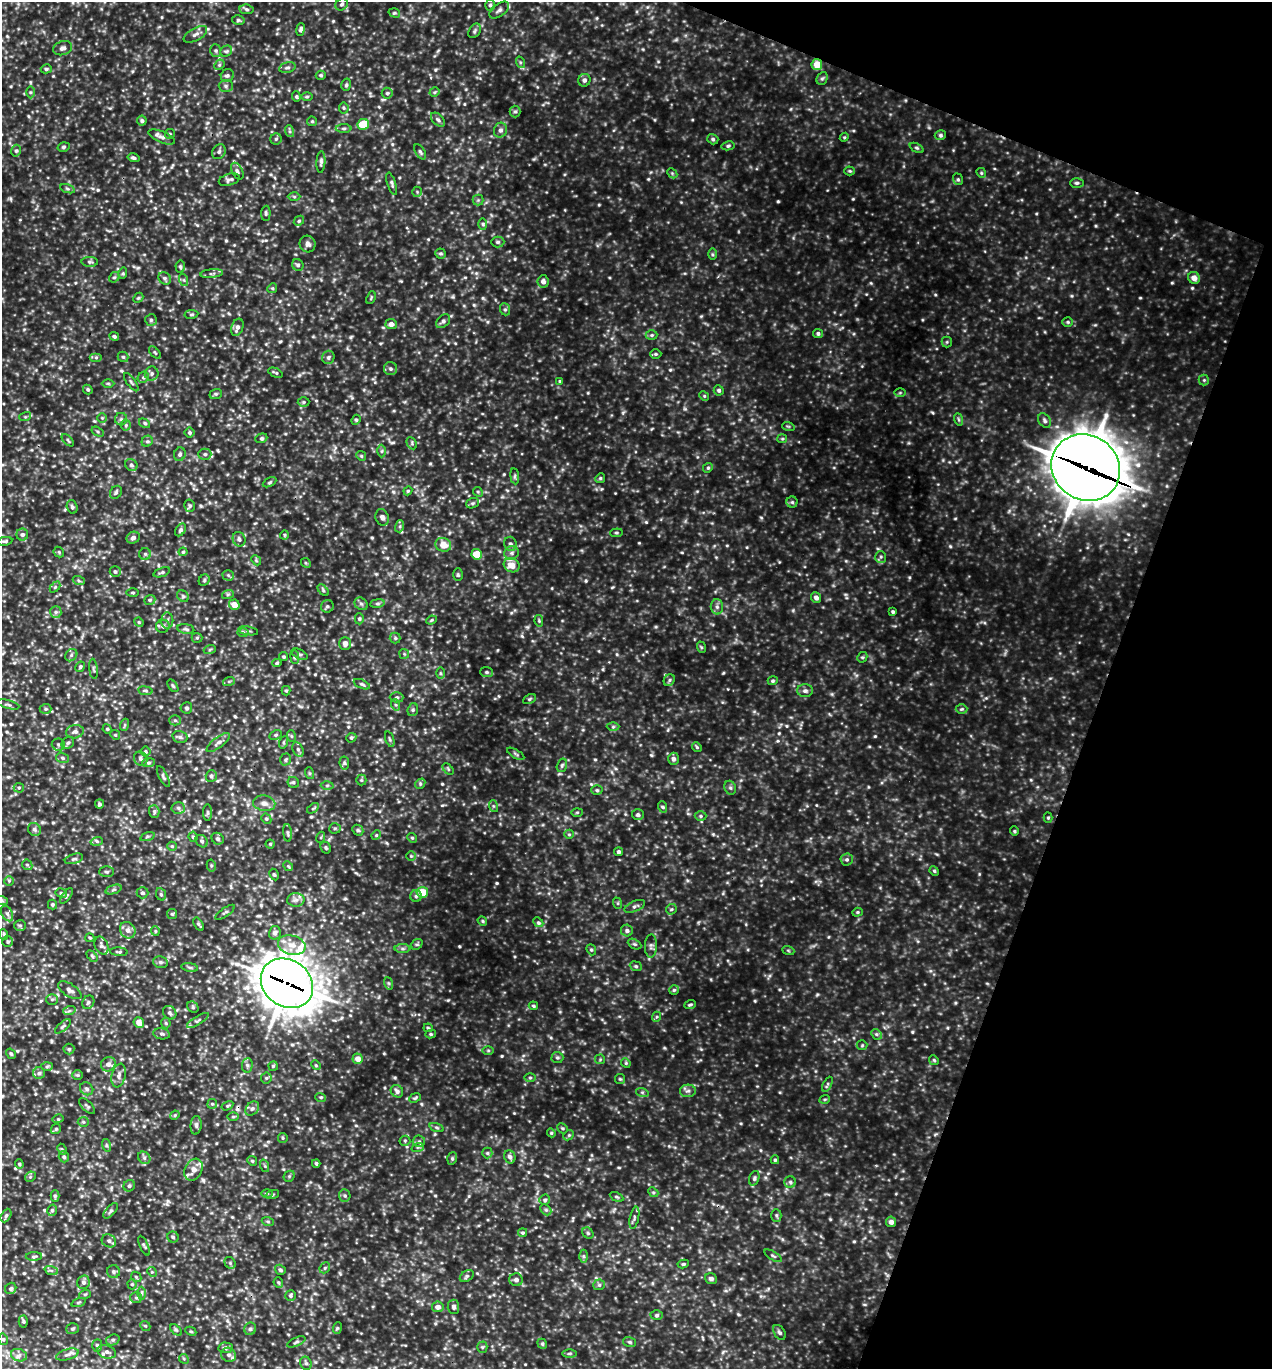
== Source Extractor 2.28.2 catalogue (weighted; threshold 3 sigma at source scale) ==
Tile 8 of 4 x 4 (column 4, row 2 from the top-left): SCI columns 4103-5372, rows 2762-4128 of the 5510 x 5499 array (HDU 1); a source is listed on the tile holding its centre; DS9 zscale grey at full resolution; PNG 1274 x 1371 px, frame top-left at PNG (2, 2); each listed source drawn as its Kron ellipse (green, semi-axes under 4 px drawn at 4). Shown black and unused: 18% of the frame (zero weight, under 3 of 5 exposures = <1% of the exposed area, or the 3 px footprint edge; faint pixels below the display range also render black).
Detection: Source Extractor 2.28.2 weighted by HDU 2 'WHT'; one run over the whole footprint, this tile lists its part. Background 0.202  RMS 0.043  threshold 0.196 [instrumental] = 3 sigma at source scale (4.5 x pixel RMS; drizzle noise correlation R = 1.50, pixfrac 1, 0.05/0.05 arcsec/px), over >= 5 px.
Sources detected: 680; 1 cosmic-ray / hot-pixel residue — neither listed nor drawn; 9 inside a brighter listed object's ellipse — not listed separately; of the other 670, all 500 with FLUX_AUTO >= 5.39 (the completeness limit of this list) listed and drawn (170 fainter detections not listed), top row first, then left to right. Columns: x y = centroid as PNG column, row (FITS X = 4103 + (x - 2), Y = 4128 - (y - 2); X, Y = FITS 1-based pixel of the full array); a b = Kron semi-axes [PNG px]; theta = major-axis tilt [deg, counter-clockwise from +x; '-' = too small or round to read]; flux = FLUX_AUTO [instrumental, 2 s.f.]
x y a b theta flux
342 4 7 5 42 9.1
490 5 5 5 - 7.9
246 9 7 4 -8 9.3
499 10 11 6 36 16
394 13 6 4 -18 6.1
238 20 6 5 - 7.4
301 29 6 4 81 13
475 31 8 5 59 10
195 34 13 6 29 19
63 48 10 7 18 16
216 50 6 5 - 7.6
226 51 6 5 - 7.7
520 62 6 4 -72 6.4
817 64 6 5 - 58
219 65 6 4 45 7.3
287 68 8 5 12 11
46 69 5 4 - 7.5
321 75 5 4 - 8.1
227 76 7 6 - 12
822 78 7 5 65 8.3
584 80 6 6 - 14
346 85 6 4 74 7.5
226 86 7 6 - 11
30 92 6 4 89 7.3
434 92 5 4 - 5.8
387 93 5 5 - 8.2
296 97 5 4 - 7
307 97 6 4 1 5.6
344 108 5 5 - 6.8
515 111 6 5 - 8.1
438 120 8 5 -43 11
142 121 5 5 - 9.2
312 121 5 4 - 6
363 124 6 5 - 110
344 128 8 4 0 7.8
500 130 7 6 - 16
289 131 6 4 -71 7.2
170 134 5 4 - 6.8
940 135 6 4 16 8.4
162 137 14 5 -23 20
844 137 4 4 - 5.6
276 139 6 5 - 8.4
713 139 6 5 - 9
728 146 6 4 11 6.7
63 147 6 4 16 7.4
917 148 7 4 -27 7.1
16 151 6 5 - 8.8
219 152 8 6 57 11
420 152 8 4 -58 9.1
133 158 6 4 -15 11
321 162 11 4 88 13
237 171 9 5 -62 13
850 171 5 4 - 5.8
672 173 6 4 -45 5.9
981 173 5 4 - 5.9
958 179 6 4 -69 7.7
229 180 10 6 16 12
1077 183 7 4 0 8.8
392 184 11 4 -73 11
67 189 8 3 -19 7.3
417 192 5 5 - 6.8
294 197 6 4 -2 6.1
478 200 5 5 - 7.9
266 213 7 4 87 8.6
299 221 5 4 - 6.2
483 224 6 4 -89 6.9
498 242 6 5 - 8.4
308 244 8 8 - 18
440 253 5 5 - 7.2
712 254 6 4 -89 6
90 262 8 5 -2 8.4
298 265 6 5 - 9.7
180 267 6 4 -86 7.6
123 273 6 4 73 6.6
212 274 11 4 5 11
114 277 6 4 41 6.4
165 278 7 5 -43 10
1194 278 6 5 - 32
184 280 6 4 -71 6.8
543 281 6 5 - 19
272 288 5 4 - 6.1
138 298 6 4 43 6.1
371 298 7 4 67 5.9
505 309 6 5 - 8.2
191 314 7 3 9 5.7
151 320 6 6 - 8.5
443 321 8 5 43 13
1068 322 5 4 - 7
391 324 5 5 - 24
237 327 9 6 70 17
818 334 5 4 - 10
652 335 6 5 - 8.2
114 336 5 4 - 8.6
947 342 5 5 - 6.2
155 353 7 3 -48 5.4
656 354 6 5 - 6.5
96 357 6 4 0 7.5
123 357 5 5 - 6.6
328 357 7 6 - 9.8
390 369 6 6 - 11
275 373 7 3 -25 6.4
152 374 7 7 - 13
143 377 6 5 - 8.6
1204 380 5 5 - 6.9
560 381 4 3 - 5.6
131 382 11 4 -54 8.6
108 383 6 4 -1 6
88 390 5 4 - 7.6
719 390 5 4 - 9.7
900 393 6 4 1 5.6
216 394 6 5 - 7.6
704 396 5 4 - 5.7
304 402 6 5 - 7.8
25 417 6 4 17 5.8
102 418 5 5 - 6.3
121 419 6 6 - 10
958 419 6 4 -71 6.8
356 420 5 4 - 6.8
1045 420 8 5 -58 12
145 423 6 3 -34 6.5
126 425 5 5 - 6.5
788 426 6 3 -18 5.6
98 432 6 4 -32 6.9
190 433 5 5 - 8.2
261 438 6 4 21 8
782 439 5 4 - 5.4
68 440 7 3 -45 5.5
147 441 6 5 - 8
412 443 6 4 -63 6.8
382 451 6 4 89 7.3
180 454 7 5 66 11
205 454 6 5 - 10
361 456 5 4 - 6.2
131 465 6 5 - 11
708 468 5 4 - 6.2
1086 468 35 32 -35 15000
515 476 8 4 -83 7.8
600 478 5 4 - 6.7
270 482 7 4 27 6.8
408 491 4 4 - 5.6
116 492 7 5 57 9.1
478 492 5 4 - 6.2
792 502 5 5 - 7.7
472 503 6 5 - 9
190 506 6 5 - 8.7
72 507 7 5 -72 8.4
382 517 8 6 -71 15
400 526 6 4 72 7.9
180 530 7 4 58 11
616 533 6 4 5 6.4
22 535 6 6 - 11
284 535 4 4 - 6.4
133 538 7 5 27 14
239 539 7 6 - 14
5 541 7 4 11 7.5
510 544 7 6 - 14
443 545 8 7 - 58
59 552 6 4 -48 5.9
183 552 4 4 - 5.7
512 553 7 6 - 16
145 554 6 6 - 9
477 554 5 5 - 87
881 557 6 5 - 8.6
256 560 5 4 - 5.6
306 563 5 4 - 5.9
512 565 8 7 - 48
115 572 5 5 - 8.4
162 572 8 4 20 7.9
228 575 5 5 - 7.6
458 575 6 4 89 6.7
204 580 6 5 - 7.1
79 581 6 4 -19 5.9
55 587 6 4 45 6.4
323 590 7 4 -47 6.9
133 593 6 3 0 5.5
228 594 6 4 19 6.4
183 596 6 5 - 7.9
816 598 5 5 - 18
150 600 6 4 21 7.8
377 603 7 4 8 7.7
361 604 7 5 -43 11
234 605 5 5 - 46
327 606 6 6 - 8.8
717 607 7 6 - 15
56 612 6 5 - 10
893 612 4 3 - 6.9
359 619 5 4 - 7.7
431 620 5 4 - 5.5
167 621 8 6 90 13
539 621 6 4 -78 5.8
139 622 5 4 - 5.4
163 626 7 6 - 12
186 629 8 5 -8 10
248 631 10 3 -10 7.2
243 632 6 4 -1 7.1
197 638 5 5 - 6.4
395 638 5 5 - 7
345 643 6 5 - 24
701 647 6 3 -71 5.5
210 649 6 4 20 5.5
300 654 9 4 -26 8.6
404 654 5 5 - 6.2
71 655 7 5 48 11
283 657 4 4 - 6.4
295 657 7 3 -83 6.7
862 657 5 5 - 6.5
277 663 4 4 - 5.9
80 667 5 4 - 7.3
93 669 10 3 -83 7.1
487 672 6 5 - 8.5
440 673 6 4 -89 5.8
669 680 6 5 - 8.5
229 681 6 4 19 5.6
773 681 5 4 - 7.6
362 684 9 4 -24 8.7
173 686 7 3 -54 6.5
145 691 7 4 -8 8
286 691 4 4 - 5.7
805 691 8 6 -1 14
397 697 7 5 1 9.1
529 699 7 4 27 6.9
8 704 11 3 -15 8.6
396 705 6 4 -71 6.1
186 708 6 5 - 9.3
46 709 6 5 - 7.8
962 709 6 5 - 7.1
413 710 6 5 - 8
175 720 5 5 - 7.1
124 725 6 4 71 5.9
613 727 6 4 1 7.1
107 729 5 4 - 5.6
75 732 9 6 12 17
115 735 5 4 - 6.3
275 735 6 4 27 7.5
291 736 6 4 -70 6.5
180 737 8 6 -16 12
351 738 5 4 - 7.7
390 739 8 4 -72 6.6
284 742 6 4 71 7.1
68 743 7 5 42 9.6
218 743 14 5 37 18
58 745 7 6 - 9.6
697 747 5 4 - 6.6
298 749 7 5 -63 11
145 752 5 5 - 8.2
516 754 10 3 -30 6.7
63 758 6 5 - 9.7
141 759 7 6 - 12
674 759 6 5 - 16
285 760 6 5 - 7.7
148 763 6 4 6 7.4
344 763 6 4 -81 7.6
562 765 7 5 73 8.5
448 769 7 4 -47 6.5
309 773 6 4 -71 5.9
163 776 11 3 -64 9.9
211 776 6 5 - 10
361 780 5 5 - 5.6
293 782 6 5 - 8
420 784 6 4 48 6.8
327 785 6 4 1 7.5
19 788 5 4 - 6.4
730 788 7 5 -68 9.6
597 790 5 5 - 7.5
264 803 11 7 -9 23
99 804 4 4 - 8.9
493 806 6 4 -71 5.7
663 807 6 3 -71 6.6
178 808 7 6 - 11
313 808 6 3 37 5.8
154 811 6 5 - 9.6
208 812 8 4 90 8.9
577 812 6 4 1 6
638 815 6 5 - 9
701 816 6 5 - 8.4
1048 818 5 4 - 5.8
266 819 5 4 - 7.5
335 828 6 5 - 6.6
34 829 7 6 - 12
358 830 6 5 - 7.6
1014 831 4 4 - 6.5
288 833 9 3 -85 8.1
569 834 5 4 - 5.8
376 835 5 4 - 5.4
147 836 7 3 19 5.8
193 837 5 4 - 7
321 837 6 3 72 5.6
412 838 5 4 - 6.3
218 839 6 5 - 9.3
97 841 6 4 15 8.8
202 841 7 5 -50 11
270 844 4 4 - 6.2
172 846 5 4 - 5.9
326 848 6 5 - 7.3
618 852 4 4 - 12
411 856 4 4 - 6
74 859 9 4 17 11
847 859 6 6 - 11
27 865 6 4 -43 6.5
211 865 6 4 -78 5.9
288 866 5 4 - 5.5
934 871 5 4 - 6.1
107 872 7 5 -1 8.6
274 874 6 4 -61 6.6
9 881 5 4 - 6.2
114 889 8 3 19 8.7
422 892 5 5 - 86
61 893 6 4 -28 8
142 893 6 5 - 9.7
161 894 6 5 - 7.7
66 896 9 4 53 7.3
416 896 6 5 - 9.4
296 900 8 7 - 17
2 901 6 4 -20 6.3
617 903 6 4 -71 5.6
52 904 5 4 - 8.3
635 906 11 5 23 13
671 909 6 4 43 6.4
225 912 11 4 35 9
857 912 5 4 - 5.8
7 914 8 5 -62 13
172 914 5 5 - 5.6
482 921 5 4 - 6.4
538 922 5 4 - 7.5
199 924 7 3 -56 7.6
20 926 6 5 - 7.4
128 930 8 7 - 23
155 931 5 4 - 6.1
627 931 6 5 - 12
275 933 7 6 - 16
4 934 5 4 - 5.9
90 938 5 4 - 5.5
8 942 5 5 - 6.6
417 944 6 4 41 8.1
635 944 7 4 -26 7.7
292 945 14 9 -14 47
101 946 9 6 -66 12
651 946 11 6 88 14
403 949 8 4 0 9.6
591 950 6 4 -68 6.3
788 950 6 4 -20 5.4
119 952 9 4 -4 7.4
92 956 6 4 -46 6.7
160 962 7 5 -15 10
636 966 6 4 -22 7.4
190 967 8 4 -9 8.3
287 983 28 23 -37 9400
388 983 6 4 -71 6.5
70 990 13 6 -32 21
674 990 5 5 - 7.4
52 999 6 5 - 8.3
88 1002 7 5 55 11
690 1005 6 3 21 6.3
533 1006 4 3 - 5.9
193 1007 6 5 - 7
69 1011 6 4 19 7.8
170 1013 7 6 - 11
656 1017 5 3 - 5.4
198 1021 12 4 32 9.9
139 1023 5 5 - 37
166 1023 5 5 - 5.4
63 1026 9 4 40 8.6
428 1028 4 4 - 5.5
162 1034 8 5 -10 11
431 1034 5 4 - 6.7
876 1034 6 4 -44 8.6
862 1045 5 5 - 5.6
69 1049 5 5 - 7.8
488 1050 6 4 0 5.5
11 1054 5 4 - 7.7
557 1057 6 5 - 8.2
358 1059 5 5 - 34
600 1059 5 5 - 5.4
934 1060 5 4 - 5.7
626 1063 5 4 - 5.7
108 1064 8 7 - 20
247 1065 7 5 86 11
316 1065 5 4 - 5.4
273 1066 5 4 - 5.8
47 1067 6 4 2 7
39 1073 6 6 - 11
77 1075 5 5 - 6.4
119 1076 12 7 77 20
266 1078 5 5 - 7
530 1078 6 4 0 6.6
620 1079 5 5 - 5.8
827 1084 8 4 63 8
87 1089 7 6 - 12
397 1091 7 5 -46 18
688 1091 8 6 3 14
642 1092 6 4 -18 7.7
321 1097 5 4 - 6.4
415 1098 6 4 22 7.1
825 1099 5 3 - 5.6
212 1104 5 4 - 6.5
87 1106 10 5 -43 9.5
227 1106 6 4 31 5.6
252 1108 8 5 49 14
175 1115 5 4 - 5.5
233 1117 6 4 1 5.8
58 1119 5 3 - 5.9
83 1122 5 5 - 6.9
196 1125 9 5 85 12
436 1127 7 3 -19 6.4
563 1128 5 4 - 6.6
56 1129 6 4 44 6.4
551 1133 4 4 - 5.4
569 1135 6 4 44 6.8
283 1138 5 4 - 5.8
405 1141 5 5 - 6
419 1141 6 5 - 9.5
106 1145 6 4 -72 6.7
418 1147 6 4 18 6.5
62 1149 6 4 -66 6.3
487 1153 5 5 - 7.1
64 1157 5 5 - 8.1
510 1157 7 5 -66 17
144 1158 7 5 -45 11
452 1158 6 5 - 7.2
775 1160 4 3 - 6.4
252 1161 5 4 - 6
316 1163 4 3 - 6.7
19 1164 4 4 - 7.3
265 1166 6 4 -71 6.5
193 1170 11 8 62 43
289 1176 6 5 - 6
30 1177 6 4 44 6.5
754 1178 7 4 72 9.9
790 1182 6 5 - 9.8
129 1186 6 5 - 9
653 1192 5 4 - 6.3
267 1193 6 4 0 6.1
272 1195 7 3 19 5.9
345 1195 6 5 - 8.7
55 1196 6 4 -89 7.6
617 1197 7 4 -26 6.7
545 1200 5 5 - 8.2
52 1210 6 4 74 8.7
546 1210 6 4 -44 7.8
111 1211 9 4 49 9.5
776 1215 6 5 - 8.4
6 1216 7 4 62 8.5
634 1218 11 4 78 13
268 1222 6 4 -20 6.1
891 1222 5 5 - 21
523 1233 4 4 - 7.5
588 1233 6 5 - 7.5
173 1237 5 5 - 7.9
109 1241 7 6 - 15
144 1246 10 3 -66 6.3
34 1256 8 3 2 7.7
584 1256 6 4 -90 8.2
773 1256 10 4 -31 8.3
230 1263 6 5 - 7.7
683 1264 5 4 - 7.5
325 1268 6 5 - 7
51 1270 7 4 -19 9.5
280 1270 6 4 -34 9.2
113 1272 6 6 - 11
152 1272 5 4 - 5.8
467 1276 8 5 35 10
136 1277 6 4 -45 5.9
711 1279 6 5 - 15
516 1280 7 6 - 17
83 1282 7 6 - 15
278 1283 5 4 - 6.9
132 1284 5 4 - 6.3
599 1285 6 5 - 8.2
11 1288 6 5 - 8.4
141 1293 6 4 89 8.3
85 1294 6 3 18 5.7
291 1295 5 5 - 8.5
136 1298 6 5 - 8.9
78 1302 7 3 19 5.8
438 1307 6 5 - 22
453 1307 7 6 - 13
657 1315 6 4 2 9.1
23 1321 6 4 88 6.8
145 1326 5 4 - 5.9
337 1328 6 3 72 5.8
72 1329 6 5 - 8.3
250 1329 6 6 - 10
176 1330 7 4 -45 7.2
191 1331 6 4 -27 5.9
779 1332 8 5 -57 10
3 1339 6 4 -76 8.1
113 1340 7 5 20 10
296 1342 10 4 24 8.3
630 1342 6 5 - 7.4
542 1344 5 4 - 6.5
97 1345 6 5 - 8.3
482 1347 5 5 - 6.9
226 1348 7 5 -2 9.3
107 1352 9 6 -18 16
569 1353 7 3 0 6.8
19 1355 8 6 -17 18
67 1355 12 5 16 19
229 1355 7 7 - 16
184 1359 5 4 - 6.3
306 1363 7 5 -65 11
Overlapping masked pixels (flux is a lower limit): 4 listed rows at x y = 817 64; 1086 468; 287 983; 588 1233
Isophote crosses this tile's border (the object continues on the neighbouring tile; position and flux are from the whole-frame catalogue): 1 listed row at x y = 2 901
Unlisted compact peaks at least as high as the median listed source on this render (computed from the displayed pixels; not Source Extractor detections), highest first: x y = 395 1078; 935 295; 483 298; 871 283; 648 179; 979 874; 922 320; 515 259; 1096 226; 522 636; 639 543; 201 506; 299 375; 617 654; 392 144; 685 409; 323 887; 588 393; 1036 214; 793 610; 1072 296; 769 976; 613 1132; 1095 325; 791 109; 664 1048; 351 337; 497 650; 658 61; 955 518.